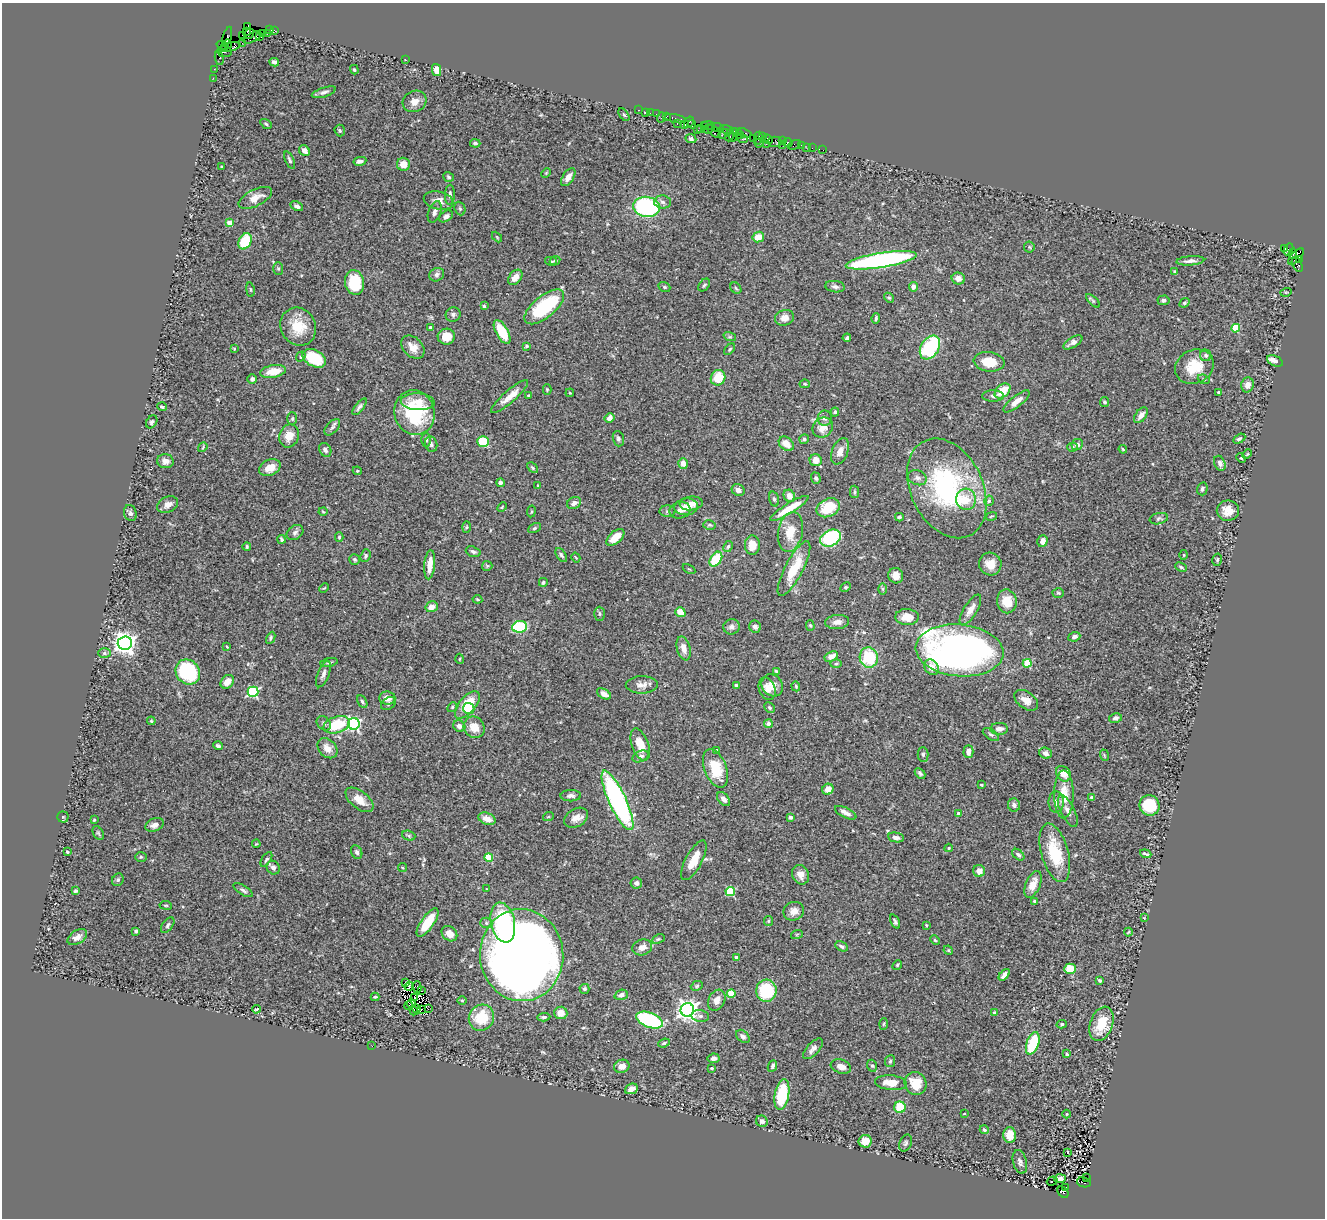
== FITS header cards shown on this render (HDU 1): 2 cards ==
NAXIS1  =                 1323
NAXIS2  =                 1216

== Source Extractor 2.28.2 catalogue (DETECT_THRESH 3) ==
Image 1323 x 1216 px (HDU 1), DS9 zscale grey, 1 PNG px = 1 image px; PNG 1327 x 1220 px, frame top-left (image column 1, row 1216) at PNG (2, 3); each listed source drawn as its Kron ellipse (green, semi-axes under 4 px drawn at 4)
Background 0.655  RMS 0.032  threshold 0.0963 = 3 sigma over >= 5 px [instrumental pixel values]
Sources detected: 459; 2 with non-positive FLUX_AUTO (blend fragments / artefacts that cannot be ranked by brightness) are neither listed nor drawn; the other 457 listed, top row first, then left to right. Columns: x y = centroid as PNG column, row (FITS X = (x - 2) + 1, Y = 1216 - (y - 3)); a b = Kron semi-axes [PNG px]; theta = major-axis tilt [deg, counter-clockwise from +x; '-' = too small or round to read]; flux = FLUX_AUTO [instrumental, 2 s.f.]
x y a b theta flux
247 27 4 3 - 54
269 29 3 2 - 31
274 30 4 3 - 16
246 31 3 3 - 96
262 33 2 2 - 10
268 33 3 2 - 8
249 34 5 3 - 380
243 35 3 3 - 34
260 36 4 3 - 29
227 37 10 4 74 210
252 37 10 4 26 360
242 43 2 2 - 19
228 44 4 4 - 380
223 45 6 3 -18 10
230 47 11 4 13 610
224 52 7 5 -7 460
219 58 7 4 -79 23
405 59 3 2 - 4
274 62 5 4 - 6.8
214 69 2 2 - 7.1
354 70 5 4 - 3.7
436 70 6 4 -77 17
213 78 2 2 - 9
324 92 12 4 18 7.5
415 101 12 10 26 17
639 110 3 2 - 20
645 112 3 3 - 4.1
650 113 2 2 - 21
656 114 2 2 - 14
624 115 7 4 -53 3.1
667 116 3 2 - 28
661 117 5 2 - 53
676 119 11 3 -12 110
689 122 6 2 58 46
266 124 6 4 -32 3.1
677 124 4 3 - 24
692 124 4 3 - 7.7
685 125 3 3 - 68
708 125 6 3 -3 50
704 126 3 2 - 23
700 128 3 2 - 20
718 128 6 4 -18 66
708 129 5 3 - 100
727 129 7 3 -14 120
340 130 6 5 - 3.3
697 130 3 2 - 23
713 131 8 4 -44 190
744 133 7 3 -18 93
723 134 5 3 - 61
730 135 6 4 70 200
734 135 7 3 77 85
740 135 5 3 - 32
762 137 3 2 - 37
742 138 6 3 -29 50
753 138 2 2 - 25
758 138 6 3 82 76
691 139 5 4 - 5.7
768 139 5 3 - 62
783 141 2 2 - 25
775 142 7 5 -3 110
788 142 5 3 - 88
475 143 5 4 - 4.1
759 143 5 3 - 61
766 144 2 2 - 20
783 145 2 2 - 12
794 145 6 3 27 15
802 145 3 2 - 53
807 147 3 2 - 7.2
812 148 2 2 - 13
823 150 3 2 - 1.7
304 151 6 5 - 14
290 160 9 4 -66 4.8
360 161 6 4 10 7.4
403 164 7 6 - 27
222 167 3 2 - 1.9
546 173 5 4 - 2
448 177 5 4 - 3.4
568 177 10 5 56 15
450 195 10 5 86 6.5
255 198 18 8 26 24
439 200 15 9 -13 19
663 202 8 6 -5 8
297 206 7 4 -27 6.3
647 207 13 10 -7 280
460 208 7 5 -68 3.8
435 212 11 6 71 9.6
446 216 7 5 34 7.8
230 223 4 4 - 34
497 237 6 3 -46 2.1
758 237 6 5 - 33
245 241 8 6 63 77
1029 247 5 5 - 3.4
1285 248 4 3 - 47
1288 249 6 3 61 52
1293 254 5 3 - 140
1296 257 10 5 47 600
881 260 36 7 9 530
1299 260 4 3 - 50
551 261 6 4 -12 2.8
555 261 5 4 - 3.1
1190 261 14 4 4 9.1
1297 265 8 4 -63 81
278 269 6 5 - 3.6
1175 272 4 3 - 3
437 275 8 6 32 6.5
515 277 9 6 51 19
958 279 7 6 - 17
355 283 12 9 -80 85
704 285 7 5 52 4.1
664 287 6 4 -21 2.9
835 287 10 5 -8 7.4
913 287 5 4 - 11
736 288 6 5 - 3.4
250 290 7 3 -81 2.5
1286 292 6 3 17 2.2
889 298 5 4 - 3
1163 300 6 5 - 6.5
1093 301 8 4 -45 3.2
1185 303 5 4 - 3.1
484 306 3 3 - 3.7
544 307 24 11 39 140
453 315 7 7 - 6.1
784 318 9 8 - 17
876 318 5 3 - 3.4
298 327 19 17 -59 57
430 328 4 3 - 4.2
1236 328 4 4 - 81
502 332 13 6 -60 60
446 337 8 8 - 33
730 337 6 4 -17 3.5
847 338 4 3 - 4.3
1073 342 11 5 31 9.6
527 346 3 3 - 4.1
413 347 13 9 -45 21
930 347 13 8 57 200
234 349 3 3 - 1.7
730 349 7 4 49 3.7
1206 355 6 5 - 4.3
301 356 5 4 - 3.5
314 358 12 8 -28 83
1275 361 8 5 -24 8.2
989 362 15 10 -7 41
1194 367 20 16 25 58
273 371 13 6 10 37
718 378 8 7 - 44
252 379 4 4 - 6.6
1204 379 6 4 -22 3.3
805 384 5 4 - 2.7
1247 385 7 6 - 15
547 390 5 4 - 2.2
1003 391 9 6 41 45
1218 392 3 3 - 2.8
570 393 4 3 - 1.8
529 395 3 2 - 2
509 396 24 6 41 24
993 396 11 5 0 6.8
1017 401 16 5 38 18
418 402 17 8 -3 25
1105 402 5 4 - 4.4
162 407 5 3 - 3.1
359 407 10 4 51 5.8
835 412 4 4 - 3.3
414 413 22 20 -77 150
1141 415 9 5 52 13
609 418 5 4 - 13
825 418 8 7 - 7.6
292 419 6 5 - 3.2
152 422 7 5 55 4.9
332 427 10 5 48 5.5
823 428 11 9 41 23
289 436 12 9 68 24
618 439 8 5 -73 5.3
804 439 5 4 - 4.5
1239 439 6 4 30 3.9
426 440 7 5 89 4.8
483 442 6 5 - 77
431 444 8 6 -74 5.9
786 444 8 6 -41 25
1077 445 6 5 - 8.8
203 447 5 4 - 2.3
1072 447 5 4 - 3.5
1123 449 4 3 - 2.2
325 450 7 5 -56 7.5
840 451 14 8 69 19
1247 454 5 4 - 2.2
1241 458 5 3 - 1.8
816 460 6 6 - 23
165 461 8 7 - 11
683 463 5 4 - 15
1220 463 8 5 -67 7.2
270 468 11 7 25 28
532 468 6 4 -45 3
357 471 4 4 - 2.1
816 478 6 4 -71 4.9
917 478 10 7 -19 9.3
500 483 4 4 - 6
538 486 3 2 - 1.7
947 488 52 36 -64 350
1202 489 6 5 - 6.2
738 490 7 5 -32 11
854 492 6 4 90 3.4
789 496 6 5 - 14
774 499 8 5 -74 4.4
966 499 11 10 - 32
989 501 5 4 - 5.7
574 503 7 5 28 10
691 503 11 7 7 16
168 505 11 7 25 14
502 507 6 3 46 2.1
686 507 12 8 5 17
789 508 22 5 32 54
828 508 12 9 26 64
680 510 10 8 13 9.8
531 511 6 3 81 2.3
668 511 8 6 1 4.5
1228 511 11 10 - 23
323 512 4 3 - 1.8
130 513 8 6 -71 5.7
991 516 6 2 13 2
899 517 4 3 - 3.4
1159 519 9 5 12 4.8
709 525 6 4 -14 3.4
466 527 6 4 88 2.6
534 528 7 4 28 3.4
790 532 20 12 79 42
295 533 9 7 36 7.1
339 537 4 3 - 3.1
615 537 11 6 41 33
831 538 11 8 26 160
282 539 4 3 - 3.5
1042 541 6 5 - 13
752 545 10 7 89 26
247 546 4 3 - 2.9
728 547 6 4 62 3.5
473 552 7 5 -20 5.6
561 555 8 4 -56 4.1
1184 555 5 3 - 2
366 556 6 5 - 4.7
576 558 5 3 - 1.9
355 559 5 5 - 3.3
716 559 8 5 56 87
1217 560 6 5 - 3.5
990 564 11 11 - 25
430 565 15 5 84 28
487 566 5 5 - 2.6
1181 567 6 3 -26 3.1
689 569 7 3 -30 2
794 569 30 9 62 69
896 576 8 7 - 17
543 582 4 4 - 3.7
846 587 5 4 - 3.3
324 588 5 3 - 2
882 589 6 4 -89 2.9
1058 593 6 4 -4 3.4
477 599 5 3 - 2.2
1007 601 12 10 -81 38
432 607 6 5 - 17
970 610 17 6 59 18
680 612 5 4 - 26
599 614 7 5 -89 4.2
907 617 12 8 -2 28
837 622 12 7 5 14
810 625 5 4 - 3
520 627 7 5 7 160
731 627 8 7 - 8.3
755 627 6 5 - 7.2
1074 637 6 4 24 7.9
271 638 6 4 63 3.7
125 643 7 6 - 1600
227 647 3 2 - 1.5
684 648 12 6 -76 17
959 650 44 26 -5 1200
104 653 6 5 - 5.7
831 656 7 4 27 17
869 657 10 9 - 100
460 659 5 3 - 2.1
329 662 9 3 12 3.8
1027 663 4 4 - 66
836 664 6 4 2 2.8
931 667 8 6 -51 20
776 671 4 3 - 2.9
188 672 13 11 -51 190
323 674 14 5 68 9.6
227 682 7 6 - 17
642 685 16 8 1 15
736 685 4 3 - 3.3
772 685 11 10 - 22
796 686 5 4 - 2.6
767 689 11 8 -70 14
253 692 5 5 - 240
604 694 8 4 -31 14
387 698 8 6 -6 19
1026 700 13 8 -36 19
362 702 7 4 -59 3.8
388 703 8 5 36 5.8
467 705 17 8 50 69
452 707 5 4 - 2.9
769 708 5 4 - 3.6
469 709 6 5 - 17
1115 718 6 4 12 5.9
151 721 4 3 - 2.5
324 723 8 6 -45 5.8
354 724 6 6 - 400
768 724 4 4 - 8.5
337 725 13 8 18 78
459 726 6 5 - 9.7
474 727 11 10 - 30
999 729 9 6 0 14
991 735 9 5 -33 5.2
640 745 17 8 -70 37
218 746 4 3 - 5
328 748 11 8 -45 20
717 751 3 3 - 5.5
968 751 6 5 - 13
1045 753 6 5 - 11
923 754 7 5 -89 4.4
1104 755 6 3 -72 2.2
640 756 8 5 22 7
716 768 20 11 -68 71
920 773 6 4 -44 4
1063 774 8 6 -49 25
981 785 3 3 - 2.3
828 789 6 5 - 18
1064 794 24 9 90 41
571 796 10 5 1 8
1092 798 4 3 - 8.8
724 799 8 5 -48 9.1
359 800 16 8 -38 26
617 800 32 8 -65 530
1056 802 10 7 89 13
1014 805 6 6 - 7.7
1149 805 10 10 - 91
1068 811 17 7 -63 15
846 813 11 5 -26 12
959 813 4 3 - 8.4
63 817 5 5 - 3.4
548 817 5 3 - 2.3
790 817 4 3 - 6
576 818 13 9 29 18
487 819 9 5 -21 20
94 820 4 4 - 2.2
155 825 9 6 23 11
98 833 7 4 -59 4.2
409 836 7 5 -18 3.4
896 838 8 5 -9 8.5
256 844 4 3 - 1.8
949 848 4 3 - 2.3
67 852 3 3 - 2.7
357 852 7 5 -64 5.6
1055 853 30 13 -74 94
1146 854 6 2 -19 3.5
1018 855 7 4 -42 4.7
141 857 6 5 - 3.3
489 857 4 4 - 72
266 859 8 4 56 4.6
694 860 22 8 62 36
402 867 5 3 - 2.4
273 868 7 6 - 8.8
979 871 6 6 - 15
800 875 10 8 -64 15
118 880 6 5 - 4.6
636 883 6 5 - 5.8
1033 884 14 7 67 24
487 889 3 3 - 2
243 890 11 5 -31 6
75 891 4 4 - 4.1
730 892 4 4 - 110
1034 901 3 3 - 2.7
166 905 6 3 -7 2.5
794 911 10 9 - 17
1144 918 2 2 - 1.2
768 921 5 4 - 2.5
428 922 17 6 55 72
503 922 20 12 -77 160
895 922 7 4 -65 4.6
486 923 6 5 - 4.5
168 925 9 5 53 5
926 925 4 3 - 1.9
136 931 4 3 - 3.6
1128 932 4 3 - 2
449 934 9 7 -43 19
797 934 6 4 19 2.5
77 937 11 6 34 12
658 939 7 4 25 3.4
935 940 5 4 - 3.1
842 946 7 4 -26 5.1
642 947 10 7 19 16
948 950 5 3 - 2
522 955 46 42 -86 2800
736 958 4 3 - 13
897 965 5 4 - 2.7
1070 969 5 5 - 44
1004 975 7 4 49 13
1100 980 4 3 - 3.9
406 983 3 2 - 2.4
409 986 4 3 - 5.7
697 986 6 4 24 3.3
417 987 6 2 -89 8.4
584 989 5 5 - 4.7
422 991 2 2 - 1.4
766 991 11 10 - 110
731 993 4 4 - 68
621 995 7 5 20 9.3
375 997 4 3 - 2.7
415 997 4 2 - 2.9
462 1000 4 3 - 2.1
717 1000 11 8 61 16
411 1003 4 2 - 1.1
408 1006 5 2 - 3.8
256 1009 4 2 - 2.4
417 1009 4 3 - 3.9
422 1009 2 2 - 1.7
428 1009 2 2 - 4
687 1010 7 6 - 1400
414 1011 4 3 - 4.4
561 1013 7 6 - 23
994 1013 3 3 - 5.5
700 1016 9 6 -7 6.7
544 1017 7 4 4 4.4
481 1018 13 12 - 73
650 1020 14 7 -22 220
884 1024 5 3 - 2.2
1062 1024 5 4 - 3.2
1102 1024 18 11 70 65
743 1036 8 5 -45 6.8
664 1043 6 4 21 3.5
1033 1043 11 6 71 100
372 1046 2 2 - 10
813 1049 13 6 47 11
1067 1054 4 3 - 3.5
714 1058 6 5 - 6.2
890 1061 6 5 - 3.6
622 1066 8 6 19 18
772 1066 6 4 66 4.2
841 1066 10 6 -19 16
872 1066 6 5 - 3.9
712 1068 3 3 - 3.8
891 1083 16 7 -6 33
916 1084 11 10 - 45
631 1089 6 5 - 13
782 1095 15 7 80 110
900 1107 5 5 - 63
964 1114 3 2 - 1.4
1066 1114 4 3 - 1.4
762 1121 6 5 - 8.3
984 1130 4 4 - 5.3
1010 1135 8 6 -89 29
865 1141 6 6 - 27
906 1143 9 6 66 4.7
1068 1152 3 3 - 35
1020 1162 12 7 -75 8.3
1086 1177 2 2 - 38
1060 1179 6 4 5 5.8
1052 1181 5 2 - 1.5
1084 1182 7 5 -14 480
1066 1187 3 3 - 85
1063 1192 6 4 -47 470
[2 non-positive-flux detections neither listed nor drawn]